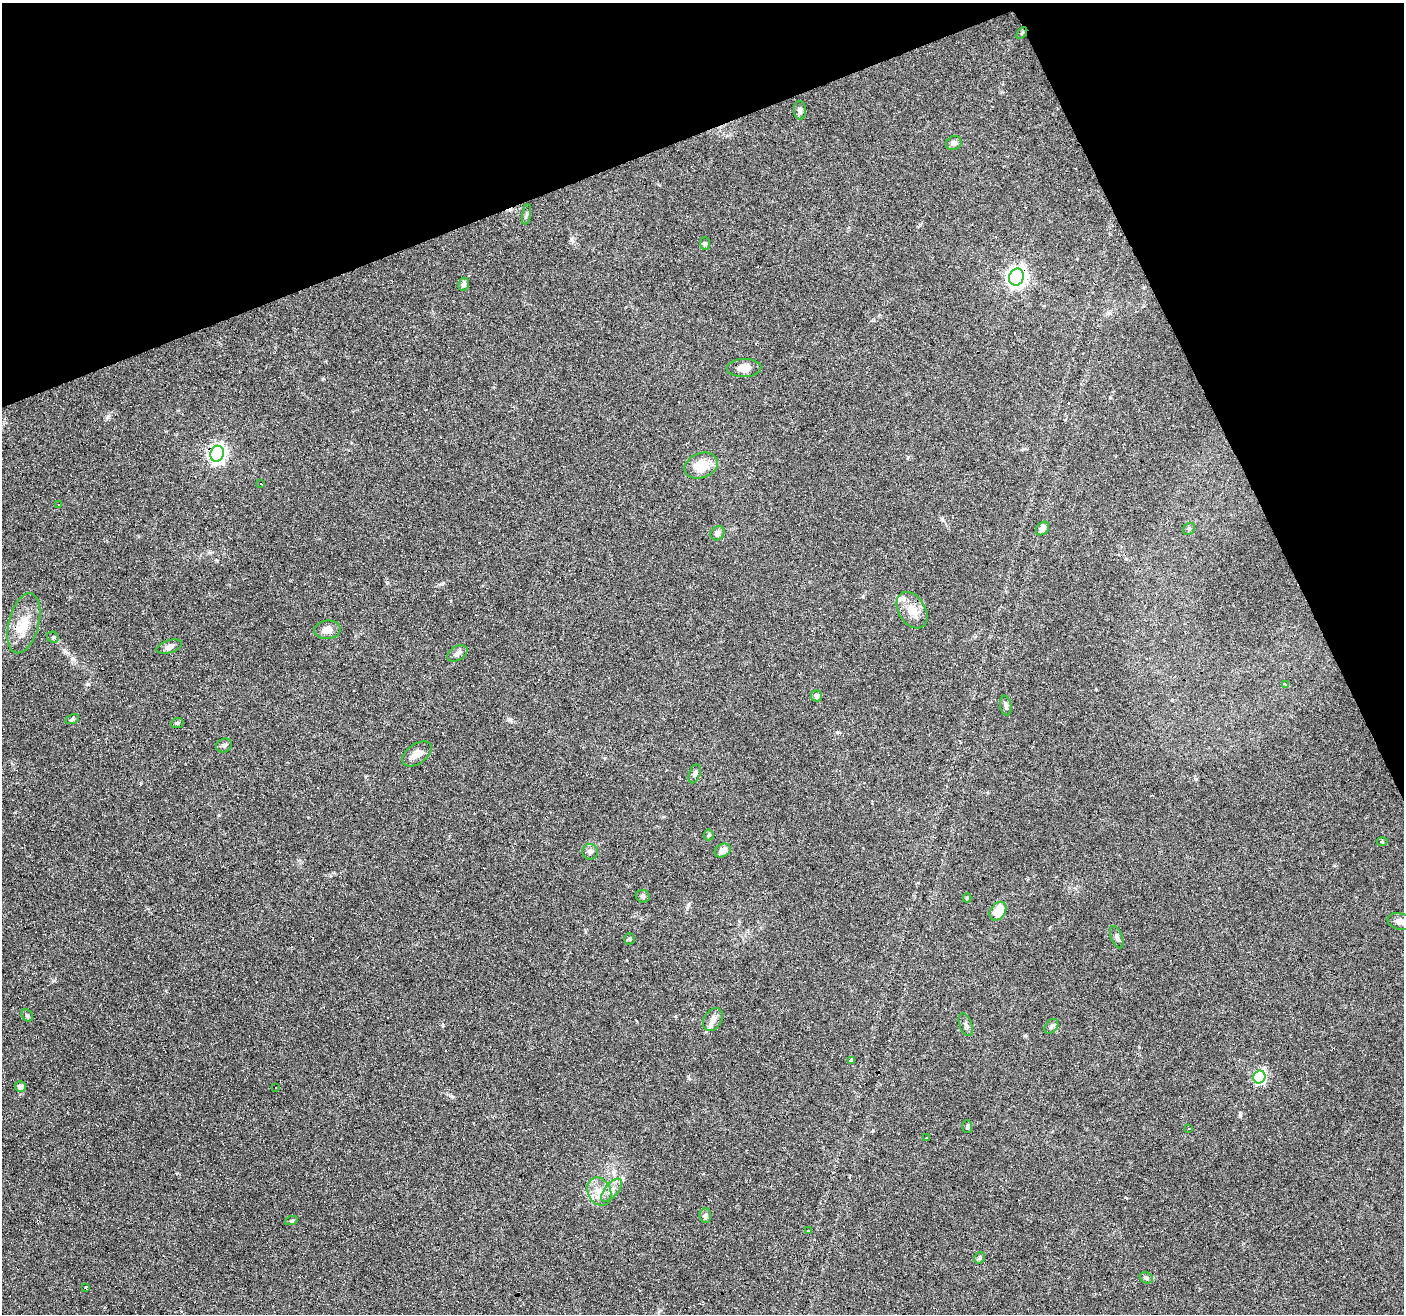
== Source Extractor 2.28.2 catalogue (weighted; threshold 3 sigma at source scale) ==
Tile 3 of 4 x 4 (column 3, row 1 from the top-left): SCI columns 2807-4208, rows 4017-5328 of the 5611 x 5467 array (HDU 1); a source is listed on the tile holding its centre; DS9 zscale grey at full resolution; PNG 1406 x 1316 px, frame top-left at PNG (2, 3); each listed source drawn as its Kron ellipse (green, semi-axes under 4 px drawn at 4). Shown black and unused: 20% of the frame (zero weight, under 4 of 8 exposures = <1% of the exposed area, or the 3 px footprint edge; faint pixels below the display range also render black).
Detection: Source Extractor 2.28.2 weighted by HDU 2 'WHT'; one run over the whole footprint, this tile lists its part. Background 0.0498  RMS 0.0024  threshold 0.00977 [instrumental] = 3 sigma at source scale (4.09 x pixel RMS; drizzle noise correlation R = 1.36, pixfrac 0.8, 0.0396/0.0396 arcsec/px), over >= 5 px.
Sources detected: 82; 1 inside a brighter object's white glare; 22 cosmic-ray / hot-pixel residue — neither listed nor drawn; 1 inside a brighter listed object's ellipse — not listed separately; the other 58 listed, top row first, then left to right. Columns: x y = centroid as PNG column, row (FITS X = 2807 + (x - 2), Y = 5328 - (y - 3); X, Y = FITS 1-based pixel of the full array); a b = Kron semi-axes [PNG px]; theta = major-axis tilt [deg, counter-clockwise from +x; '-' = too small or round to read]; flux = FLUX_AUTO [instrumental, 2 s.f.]
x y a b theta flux
1022 33 7 3 52 0.23
800 110 9 6 -88 0.74
954 143 8 6 30 0.74
526 215 10 4 80 0.48
705 243 6 5 - 0.4
1016 277 9 7 67 110
464 284 6 5 - 0.68
744 368 17 9 2 2.3
217 454 8 6 71 80
701 466 17 12 21 5.3
261 484 3 2 - 0.25
59 505 3 3 - 0.6
1042 529 7 5 48 1
1189 529 6 5 - 0.41
717 533 7 6 - 1
912 610 20 13 -58 3.3
24 623 31 15 75 5.1
327 630 13 9 4 1.6
53 637 6 5 - 0.38
169 647 13 6 18 0.99
457 653 11 7 31 0.92
1286 684 3 3 - 17
816 696 6 5 - 0.86
1006 706 10 5 -79 0.75
72 719 7 4 22 0.37
177 723 6 5 - 0.34
224 745 8 6 23 0.58
417 754 16 9 35 1.8
695 774 10 5 70 0.6
709 835 5 5 - 0.27
1382 842 5 3 - 0.2
723 850 8 6 30 1.5
590 852 8 7 - 0.88
643 896 7 6 - 0.46
967 898 4 4 - 0.36
998 911 10 7 56 4.8
1401 922 13 8 -15 1.3
1117 937 12 5 -69 0.69
629 939 5 5 - 0.32
27 1015 6 5 - 0.36
713 1020 12 8 57 1.4
966 1025 12 6 -69 0.69
1051 1026 8 5 53 0.52
851 1060 3 3 - 1
1259 1077 6 6 - 27
20 1087 5 5 - 1.1
276 1087 3 2 - 0.28
967 1127 6 5 - 0.36
1189 1129 4 2 - 0.38
927 1138 3 3 - 0.61
612 1190 14 6 49 1.4
599 1192 14 11 -65 2.6
705 1216 7 5 -86 0.58
291 1221 6 4 19 0.32
808 1230 3 3 - 1
980 1258 6 4 57 0.36
1146 1278 7 5 -24 0.47
86 1288 4 3 - 3.1
Overlapping masked pixels (flux is a lower limit): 4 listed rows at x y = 1022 33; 1016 277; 217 454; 86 1288
Isophote crosses this tile's border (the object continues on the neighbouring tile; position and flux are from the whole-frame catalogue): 1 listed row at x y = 1401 922
Unlisted compact peaks at least as high as the median listed source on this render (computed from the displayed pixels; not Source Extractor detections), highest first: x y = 108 417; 88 684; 65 651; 509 720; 443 1025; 452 1096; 1240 1115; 1025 1036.